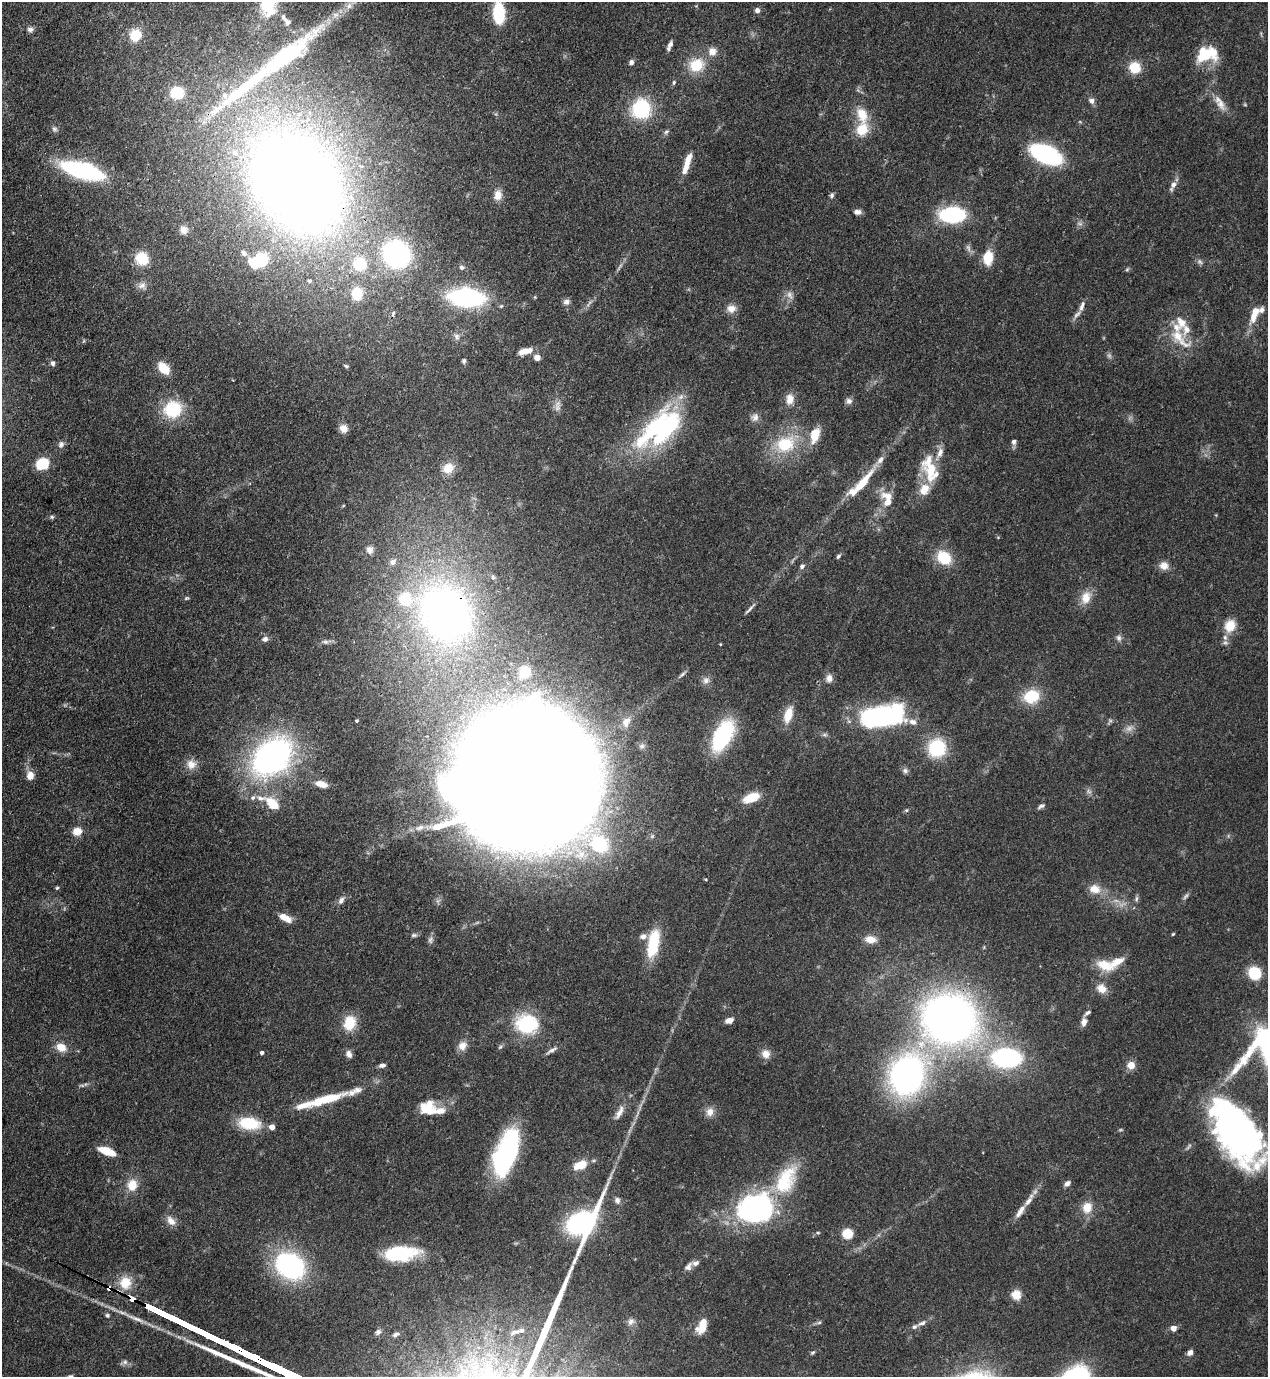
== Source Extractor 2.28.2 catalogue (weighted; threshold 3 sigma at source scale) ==
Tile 11 of 4 x 4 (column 3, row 3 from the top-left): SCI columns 2885-4150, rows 1416-2790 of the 5638 x 5579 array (HDU 1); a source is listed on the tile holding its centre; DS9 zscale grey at full resolution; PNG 1270 x 1379 px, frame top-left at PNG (2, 2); no overlay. Shown black and unused: <1% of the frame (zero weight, under 3 of 4 exposures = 7% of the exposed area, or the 3 px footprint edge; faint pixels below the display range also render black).
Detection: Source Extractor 2.28.2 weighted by HDU 2 'WHT'; one run over the whole footprint, this tile lists its part. Background 0.0662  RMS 0.0035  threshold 0.0158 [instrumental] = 3 sigma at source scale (4.5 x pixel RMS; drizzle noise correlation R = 1.50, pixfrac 1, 0.05/0.05 arcsec/px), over >= 5 px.
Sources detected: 231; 9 too faint to see at this stretch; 8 inside a brighter object's white glare — not listed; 27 inside a brighter listed object's ellipse — not listed separately; the other 187 listed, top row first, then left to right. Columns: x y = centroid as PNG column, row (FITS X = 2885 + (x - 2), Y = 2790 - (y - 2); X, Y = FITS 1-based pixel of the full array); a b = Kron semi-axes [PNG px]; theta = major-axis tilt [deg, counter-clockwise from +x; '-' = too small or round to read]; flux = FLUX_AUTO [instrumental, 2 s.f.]
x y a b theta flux
757 10 6 5 - 1.3
499 13 16 9 -87 21
283 17 17 7 -57 2.6
30 29 8 6 2 1.1
135 35 15 13 63 8.1
670 45 12 5 67 1.5
712 51 11 10 - 2.9
1207 54 23 15 11 15
283 58 129 24 38 66
631 62 6 5 - 1.3
696 65 19 16 27 10
1135 67 12 11 - 7.7
674 82 6 5 - 0.7
177 93 10 9 - 13
1091 101 6 6 - 1.7
1221 104 19 10 -61 3.7
1245 105 6 3 -19 0.37
641 109 18 17 - 25
54 129 8 7 - 0.95
862 129 16 13 66 8.4
666 132 8 5 31 0.81
1046 154 22 12 -24 63
687 161 22 7 69 4.6
82 170 31 11 -15 72
296 184 86 68 -52 550
1173 185 13 6 66 2.1
498 195 13 10 75 3.4
832 195 6 5 - 0.86
857 212 8 6 -4 1.7
952 215 16 10 0 52
184 230 11 10 - 2.4
244 253 10 7 -49 1.3
397 254 22 20 -40 70
988 258 12 8 82 10
142 259 11 9 -35 13
261 260 13 9 35 24
1200 262 9 4 -54 0.85
360 264 20 19 - 11
462 267 7 6 - 0.99
1127 269 6 5 - 0.52
309 281 3 3 - 1.1
142 285 12 10 -17 2.2
357 294 9 7 -89 16
466 297 28 15 -4 59
566 302 9 7 10 1.3
589 303 13 4 50 1.2
1082 306 13 6 69 1.8
731 309 12 10 11 2.9
1262 310 10 7 36 1.4
393 313 8 5 64 0.87
1253 318 13 8 83 3.3
457 337 10 7 89 1.5
1180 338 38 16 -44 9.9
524 351 13 7 19 3.1
537 358 5 4 - 4.7
464 361 6 5 - 0.87
53 363 6 5 - 1.1
346 366 6 4 -13 0.54
164 368 15 9 -45 6.4
790 399 13 9 83 3.5
849 401 9 8 - 1.4
557 407 12 8 -83 2
173 409 21 19 26 17
755 417 11 10 - 1.9
344 429 9 8 - 2.7
660 432 54 39 42 52
815 435 17 9 76 7.7
1014 442 6 5 - 1.2
61 444 10 8 71 1.3
785 444 26 20 24 18
42 464 8 7 - 20
448 468 15 13 34 5.2
930 469 32 15 -76 14
862 483 31 8 52 10
888 496 22 10 -19 4.5
343 506 5 3 - 0.3
52 517 6 5 - 0.61
998 537 4 4 - 0.32
370 550 8 7 - 2
838 556 6 4 49 0.77
944 558 15 12 -37 12
393 562 9 7 37 1.5
802 566 6 5 - 1.1
1164 566 10 10 - 3.1
1086 597 18 12 72 5
186 598 7 4 25 0.56
750 609 18 3 48 1.2
445 614 54 46 -59 200
1230 626 17 14 66 5.9
1119 638 9 7 -88 1.3
265 639 8 7 - 1.5
325 642 9 5 2 1.1
1225 643 8 6 -40 1
525 672 12 10 55 6.8
682 674 12 4 40 0.96
829 678 10 9 - 2.1
706 680 10 9 - 1.8
1031 696 18 15 20 12
788 715 20 9 73 6.1
881 716 34 15 10 99
357 721 4 4 - 0.45
626 722 14 9 62 2.5
913 722 11 8 -22 2.3
722 736 24 12 63 48
937 748 16 16 - 22
272 757 45 32 43 97
191 764 13 13 - 3.7
905 771 9 7 -18 1.1
30 775 10 9 - 3.1
527 778 85 78 -11 3600
321 784 14 7 -14 4.1
253 797 7 6 - 1
751 798 16 8 20 8.6
272 804 17 10 -42 8.2
1041 806 11 5 29 0.98
906 810 5 5 - 0.57
420 828 13 7 21 2.2
77 831 10 8 24 4.2
57 888 4 4 - 0.5
1095 889 17 13 -13 4.6
1136 899 8 5 84 0.81
341 900 12 7 58 1.6
287 919 13 9 -45 2.9
1173 934 4 3 - 0.36
414 935 8 5 1 0.82
643 936 8 7 - 1.8
870 939 13 9 -4 4.1
430 940 11 6 74 1.2
653 943 30 11 80 16
1104 965 23 12 -25 7.3
1254 973 13 12 - 11
1101 988 13 10 -38 3.6
1087 1013 11 5 38 1
949 1019 44 39 -11 220
729 1020 8 6 18 2.3
1084 1022 9 7 78 2.2
350 1023 17 13 72 9
527 1024 24 20 -12 22
462 1046 12 11 - 2.9
61 1047 9 8 - 5.1
552 1050 17 4 31 1.4
262 1053 4 4 - 1
349 1054 10 7 -67 1.6
766 1054 12 11 - 2.9
1006 1058 31 19 -2 45
382 1065 7 5 11 1.2
1131 1065 10 9 - 3
907 1075 45 36 67 100
326 1099 45 9 17 15
427 1108 18 16 10 8.8
619 1112 22 8 62 3.1
710 1112 11 10 - 2.9
249 1123 21 12 -8 15
272 1127 4 4 - 3.2
1237 1133 79 40 -57 130
107 1151 17 6 -20 8.2
507 1152 47 19 73 52
580 1165 17 10 23 6.5
785 1180 42 22 61 22
1067 1184 8 5 36 1.5
132 1185 15 13 78 5.9
617 1200 9 8 - 1.4
1029 1200 23 7 56 3.7
1087 1207 15 12 76 5.2
755 1209 33 26 14 85
171 1221 14 9 -47 2.8
818 1233 5 4 - 0.44
847 1234 9 8 - 7.2
401 1253 37 15 6 22
290 1266 23 18 -32 72
688 1267 13 8 52 1.7
125 1283 17 16 - 7.3
109 1288 4 3 - 15
1016 1295 5 5 - 20
132 1299 4 3 - 110
107 1315 6 5 - 0.65
631 1321 11 8 63 1.7
819 1322 7 4 1 0.62
922 1323 13 6 22 1.6
702 1326 16 9 67 6
1173 1328 5 4 - 3.6
378 1332 8 6 43 1.2
514 1332 16 7 19 2
395 1334 8 5 26 1
1190 1352 7 6 - 1.7
813 1353 6 4 35 0.51
124 1362 12 6 16 1.1
Overlapping masked pixels (flux is a lower limit): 5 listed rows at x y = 296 184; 445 614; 527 778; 109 1288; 132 1299
Isophote crosses this tile's border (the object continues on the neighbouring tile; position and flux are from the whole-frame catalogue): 2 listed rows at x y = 499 13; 1237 1133
Unlisted compact peaks at least as high as the median listed source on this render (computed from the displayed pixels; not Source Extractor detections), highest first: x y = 577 1216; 578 1252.